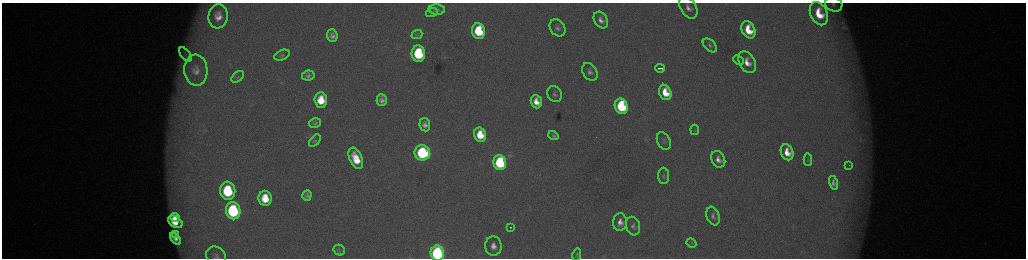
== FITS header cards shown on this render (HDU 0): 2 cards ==
NAXIS1  =                 2048 /fastest changing axis
NAXIS2  =                  512 /next to fastest changing axis

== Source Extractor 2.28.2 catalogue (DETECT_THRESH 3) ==
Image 2048 x 512 px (HDU 0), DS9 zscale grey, zoomed out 1/2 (1 PNG px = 2 x 2 image px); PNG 1028 x 260 px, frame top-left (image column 1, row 511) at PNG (2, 3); each listed source drawn as its Kron ellipse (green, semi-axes under 4 px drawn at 4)
Background 174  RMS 2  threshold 6.08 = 3 sigma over >= 5 px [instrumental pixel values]
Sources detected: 67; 4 cannot appear on this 1/2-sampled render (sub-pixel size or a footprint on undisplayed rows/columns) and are neither listed nor drawn; the other 63 listed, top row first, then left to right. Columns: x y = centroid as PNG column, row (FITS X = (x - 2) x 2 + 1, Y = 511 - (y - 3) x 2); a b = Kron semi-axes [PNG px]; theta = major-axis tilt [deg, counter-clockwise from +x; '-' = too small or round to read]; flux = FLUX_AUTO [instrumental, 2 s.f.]
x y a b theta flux
834 4 9 7 -24 1800
688 8 12 7 -57 3400
437 9 8 5 -6 1000
432 12 6 4 18 570
819 14 12 8 -64 13000
218 16 12 9 84 4800
601 20 9 6 -59 2800
557 28 9 7 -53 1800
748 30 9 6 -64 12000
478 31 8 6 -78 23000
417 35 5 3 - 490
332 36 6 5 - 2100
710 45 8 5 -44 1200
185 54 8 4 -50 1600
418 54 8 6 -86 33000
282 55 8 5 23 1000
738 60 6 4 -44 590
747 62 11 8 -62 5100
660 68 5 2 - 2300
196 70 15 11 -87 4800
590 72 9 7 -59 2200
308 76 6 5 - 1300
238 77 7 4 40 910
665 92 8 6 -66 9600
554 94 8 6 -61 1500
321 100 8 6 -85 9800
382 100 6 5 - 1900
536 102 7 5 -70 5100
621 106 8 6 -70 40000
315 123 6 5 - 1100
425 125 7 5 -82 2400
695 130 5 4 - 560
480 135 7 6 - 11000
553 135 5 4 - 850
315 141 7 4 50 730
664 141 9 6 -64 1500
787 152 8 6 -67 6700
422 153 8 7 - 59000
356 158 11 6 -66 10000
718 159 8 6 -64 3100
808 160 6 3 -86 500
500 162 7 6 - 51000
849 165 2 1 - 240
664 176 8 5 -86 1100
833 183 7 4 -75 1700
228 191 9 7 -82 33000
307 196 5 4 - 1300
265 198 8 6 -83 10000
233 211 8 7 - 62000
713 216 10 6 -71 1800
175 217 5 4 - 4000
175 222 8 5 -35 8100
620 222 9 7 87 3600
633 226 9 7 -74 1700
510 227 2 2 - 870
175 234 4 2 - 920
175 239 7 4 -53 2600
691 243 5 4 - 650
493 246 9 8 - 3700
339 250 6 5 - 720
437 253 7 6 - 130000
577 255 6 4 79 760
216 256 10 9 - 2100
At the frame edge (FLAGS 8, measured only in part): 4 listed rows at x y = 834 4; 688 8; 437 253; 216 256
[4 sub-pixel or undisplayed-footprint detections neither listed nor drawn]